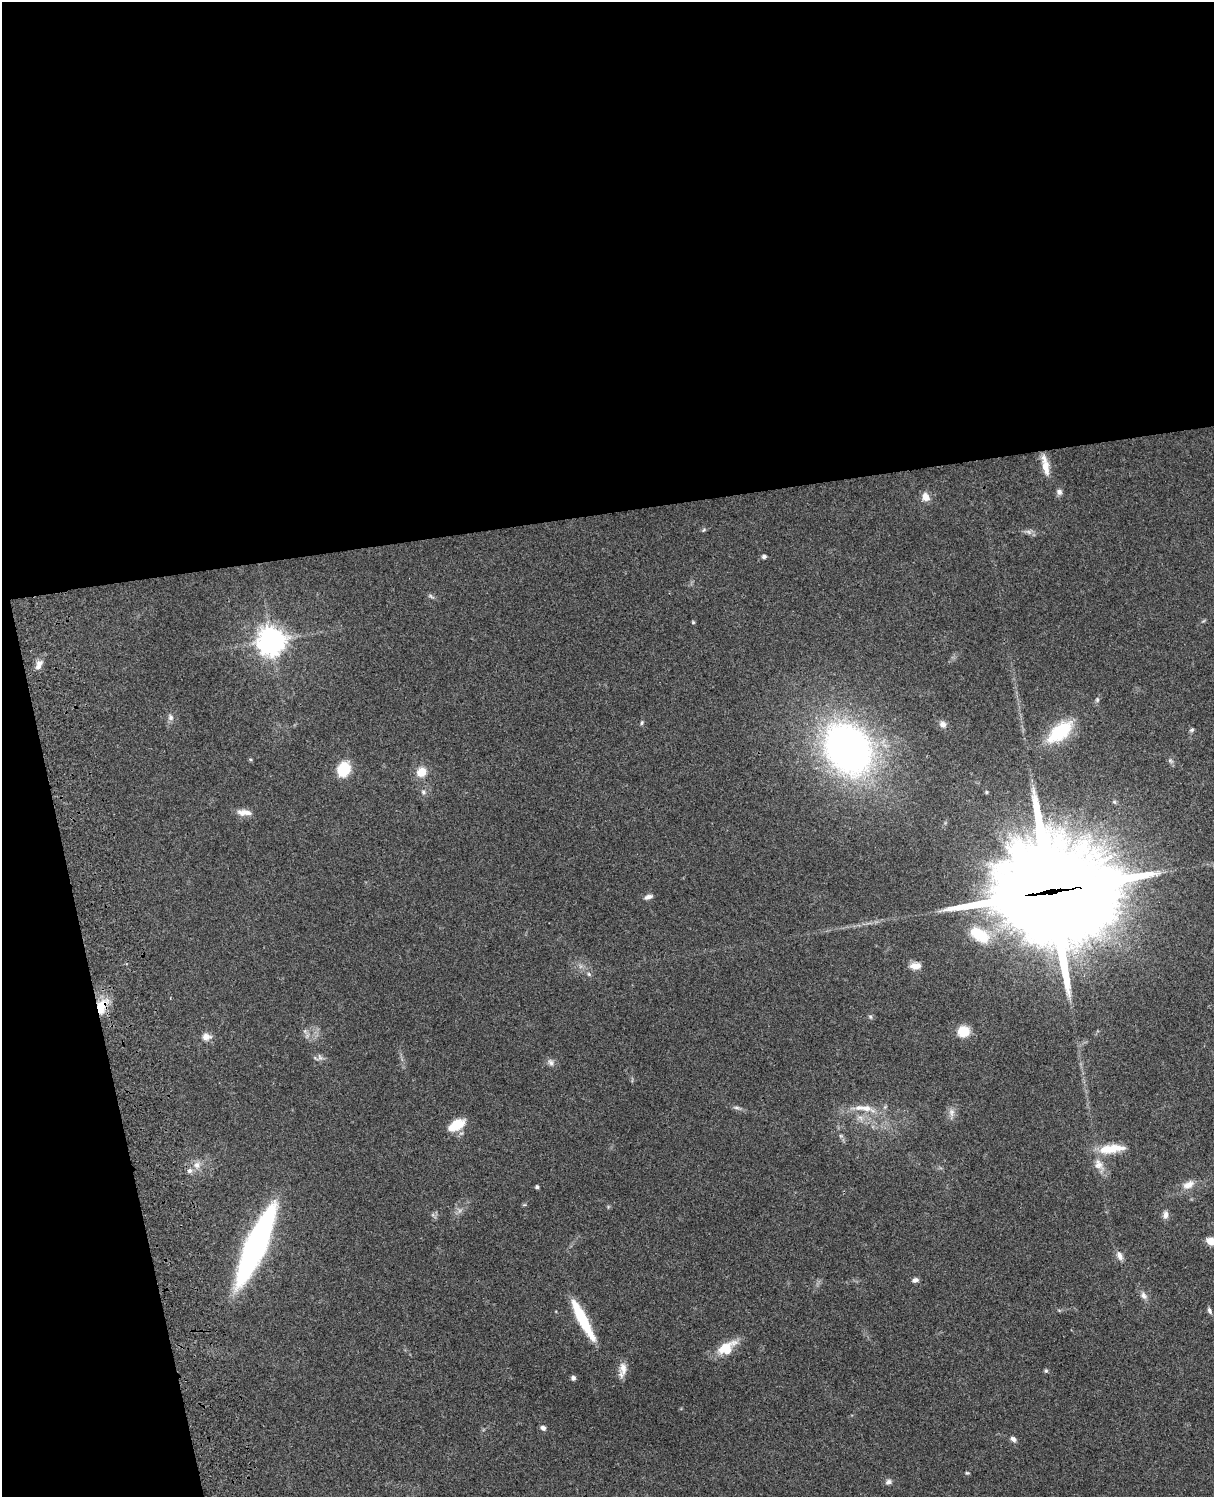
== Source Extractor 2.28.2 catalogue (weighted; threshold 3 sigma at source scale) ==
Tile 1 of 4 x 3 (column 1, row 1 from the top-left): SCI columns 122-1333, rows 3269-4763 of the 5088 x 4927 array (HDU 1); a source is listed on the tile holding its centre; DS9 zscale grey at full resolution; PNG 1216 x 1499 px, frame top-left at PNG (2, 2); no overlay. Shown black and unused: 39% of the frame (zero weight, under 3 of 4 exposures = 6% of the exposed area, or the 3 px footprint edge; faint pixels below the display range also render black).
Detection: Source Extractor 2.28.2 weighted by HDU 2 'WHT'; one run over the whole footprint, this tile lists its part. Background 0.106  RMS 0.0065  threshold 0.0294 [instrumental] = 3 sigma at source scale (4.5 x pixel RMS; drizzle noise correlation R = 1.50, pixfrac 1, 0.05/0.05 arcsec/px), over >= 5 px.
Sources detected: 68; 1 too faint to see at this stretch — not listed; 6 inside a brighter listed object's ellipse — not listed separately; the other 61 listed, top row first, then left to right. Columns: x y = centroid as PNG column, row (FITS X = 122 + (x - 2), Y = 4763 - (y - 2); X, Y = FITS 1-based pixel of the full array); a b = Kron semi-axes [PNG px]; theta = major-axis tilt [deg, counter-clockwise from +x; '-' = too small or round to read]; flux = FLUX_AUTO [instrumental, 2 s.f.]
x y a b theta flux
1046 467 24 9 -82 8.2
1059 492 7 7 - 2.4
926 497 11 8 -65 4.8
703 530 6 3 69 0.79
764 556 5 4 - 1.9
431 596 10 5 -28 1.4
693 622 5 4 - 0.69
271 641 9 9 - 700
39 665 14 8 64 4.5
1097 700 7 5 90 1.3
170 717 8 7 - 2.4
642 723 6 4 69 1
943 724 9 8 - 2.9
1192 730 7 5 21 1.2
1060 732 35 16 39 32
848 749 40 32 -54 340
1170 760 7 6 - 1.5
344 769 11 9 65 29
421 772 10 8 44 10
423 792 7 6 - 1.5
986 792 5 4 - 0.86
244 812 20 7 -3 5.3
1052 891 44 42 -51 9100
648 897 10 5 20 2.7
979 935 26 14 -32 24
916 966 14 8 2 5.1
589 974 6 5 - 1.2
102 1006 20 11 67 16
870 1017 6 5 - 1.1
963 1031 9 9 - 18
206 1037 11 9 -7 4.4
320 1057 10 6 -68 2
551 1063 10 7 -66 2.5
885 1107 5 5 - 0.96
736 1108 9 4 -1 1.5
867 1108 20 9 -17 8.2
951 1112 12 7 88 3.5
860 1118 8 6 -32 2.4
456 1125 20 11 30 13
841 1136 6 4 -18 0.96
1115 1148 28 11 0 12
1098 1164 16 12 -65 6.9
197 1165 11 10 - 4.9
1188 1185 17 10 29 6.3
537 1187 4 3 - 1.6
1166 1215 11 6 88 2.9
1211 1241 9 6 -15 9
255 1246 52 12 66 350
1119 1256 13 7 -61 3.5
915 1280 8 5 19 2.1
1144 1296 11 7 -55 3
1209 1310 9 4 -64 1.5
583 1320 44 8 -62 34
724 1348 35 10 32 13
623 1369 18 10 -84 5.7
1046 1371 6 5 - 1
573 1378 5 5 - 1.7
543 1428 6 5 - 2.1
1013 1439 7 6 - 2.4
967 1473 6 3 -17 0.75
888 1482 8 7 - 2.1
Overlapping masked pixels (flux is a lower limit): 2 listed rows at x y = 1052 891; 102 1006
Isophote crosses this tile's border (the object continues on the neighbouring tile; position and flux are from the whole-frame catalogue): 1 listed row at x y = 1211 1241